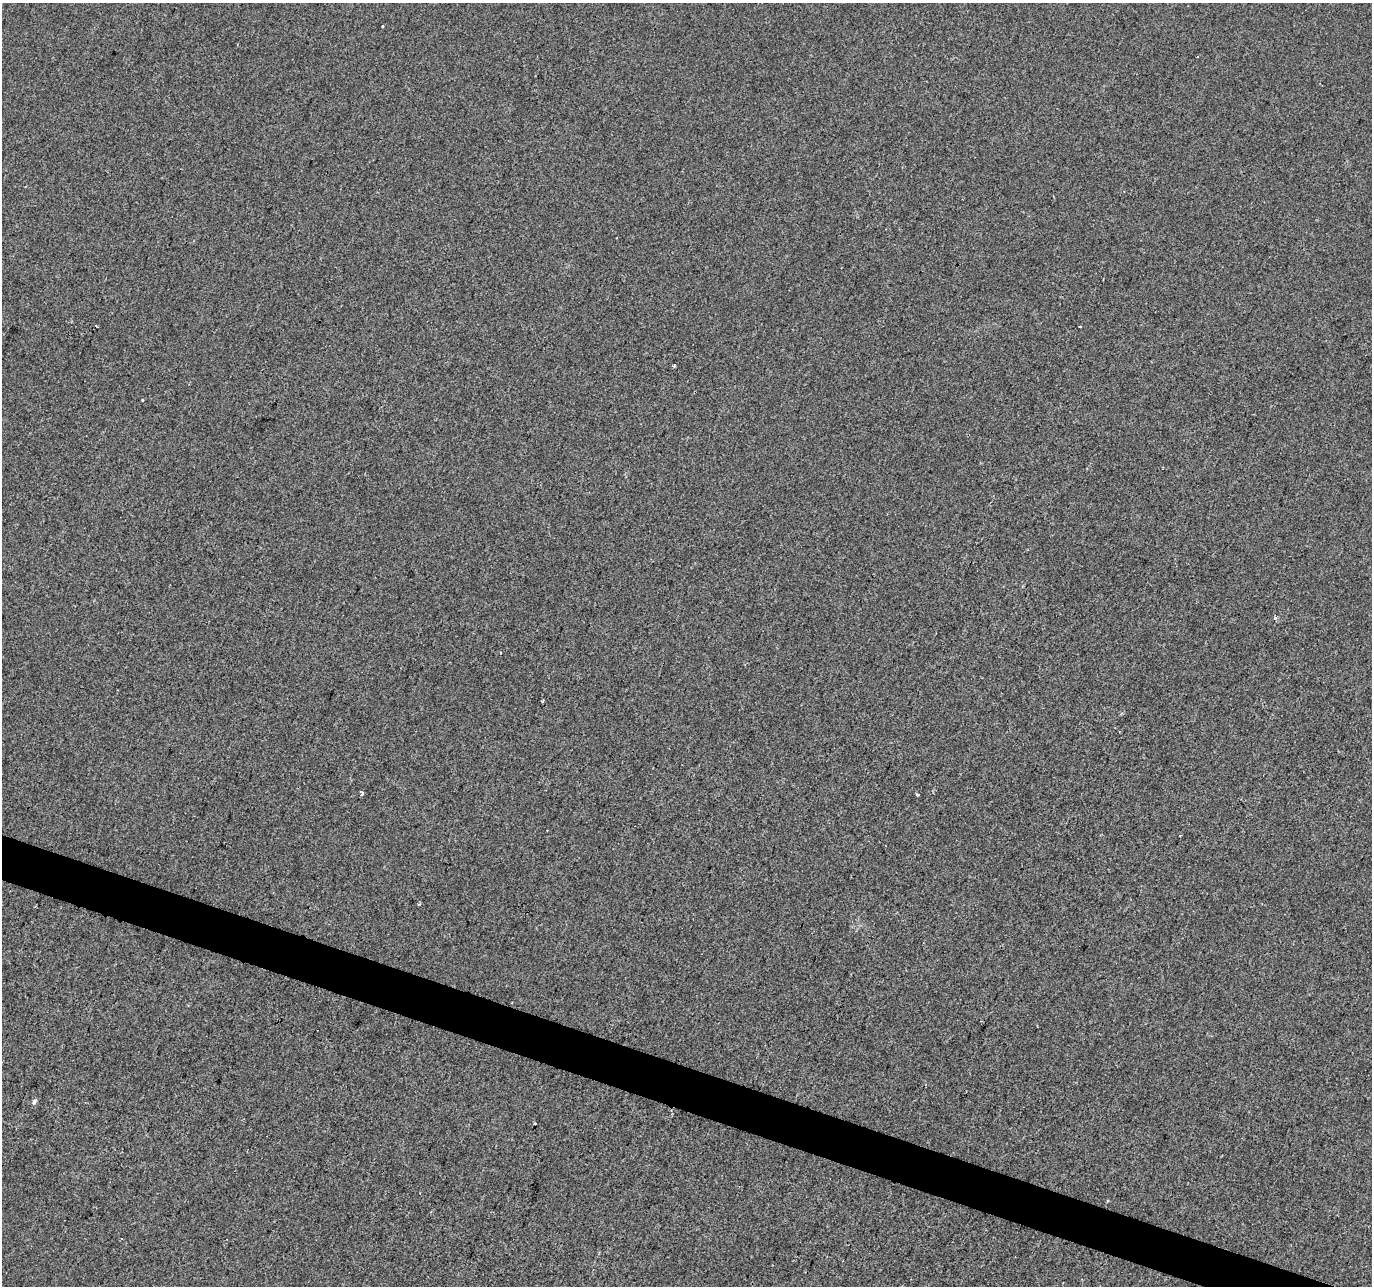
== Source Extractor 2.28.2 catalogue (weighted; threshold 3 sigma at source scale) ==
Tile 6 of 4 x 4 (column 2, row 2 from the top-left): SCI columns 1377-2746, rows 2848-4131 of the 5486 x 5628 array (HDU 1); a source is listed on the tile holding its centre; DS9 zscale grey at full resolution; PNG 1374 x 1288 px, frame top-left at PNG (2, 3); no overlay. Shown black and unused: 3% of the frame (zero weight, under 2 of 3 exposures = <1% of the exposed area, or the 3 px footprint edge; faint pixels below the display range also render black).
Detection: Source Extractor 2.28.2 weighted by HDU 2 'WHT'; one run over the whole footprint, this tile lists its part. Background 0.00144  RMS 0.0047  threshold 0.0211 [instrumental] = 3 sigma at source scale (4.5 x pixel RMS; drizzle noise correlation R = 1.50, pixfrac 1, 0.0396/0.0396 arcsec/px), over >= 5 px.
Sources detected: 11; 1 cosmic-ray / hot-pixel residue — not listed; the other 10 listed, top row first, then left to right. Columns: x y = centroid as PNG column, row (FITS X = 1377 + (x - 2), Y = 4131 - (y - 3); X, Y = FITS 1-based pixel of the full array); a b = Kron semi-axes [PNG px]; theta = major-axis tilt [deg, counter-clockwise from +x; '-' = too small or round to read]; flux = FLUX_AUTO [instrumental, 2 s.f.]
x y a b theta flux
382 26 3 2 - 0.41
1080 327 3 3 - 1.3
674 365 3 3 - 1.2
142 400 3 2 - 0.76
1275 618 5 4 - 0.88
542 701 3 3 - 0.96
362 793 5 3 - 2
918 795 3 3 - 1.4
34 1102 8 5 68 1.1
535 1123 3 3 - 0.82